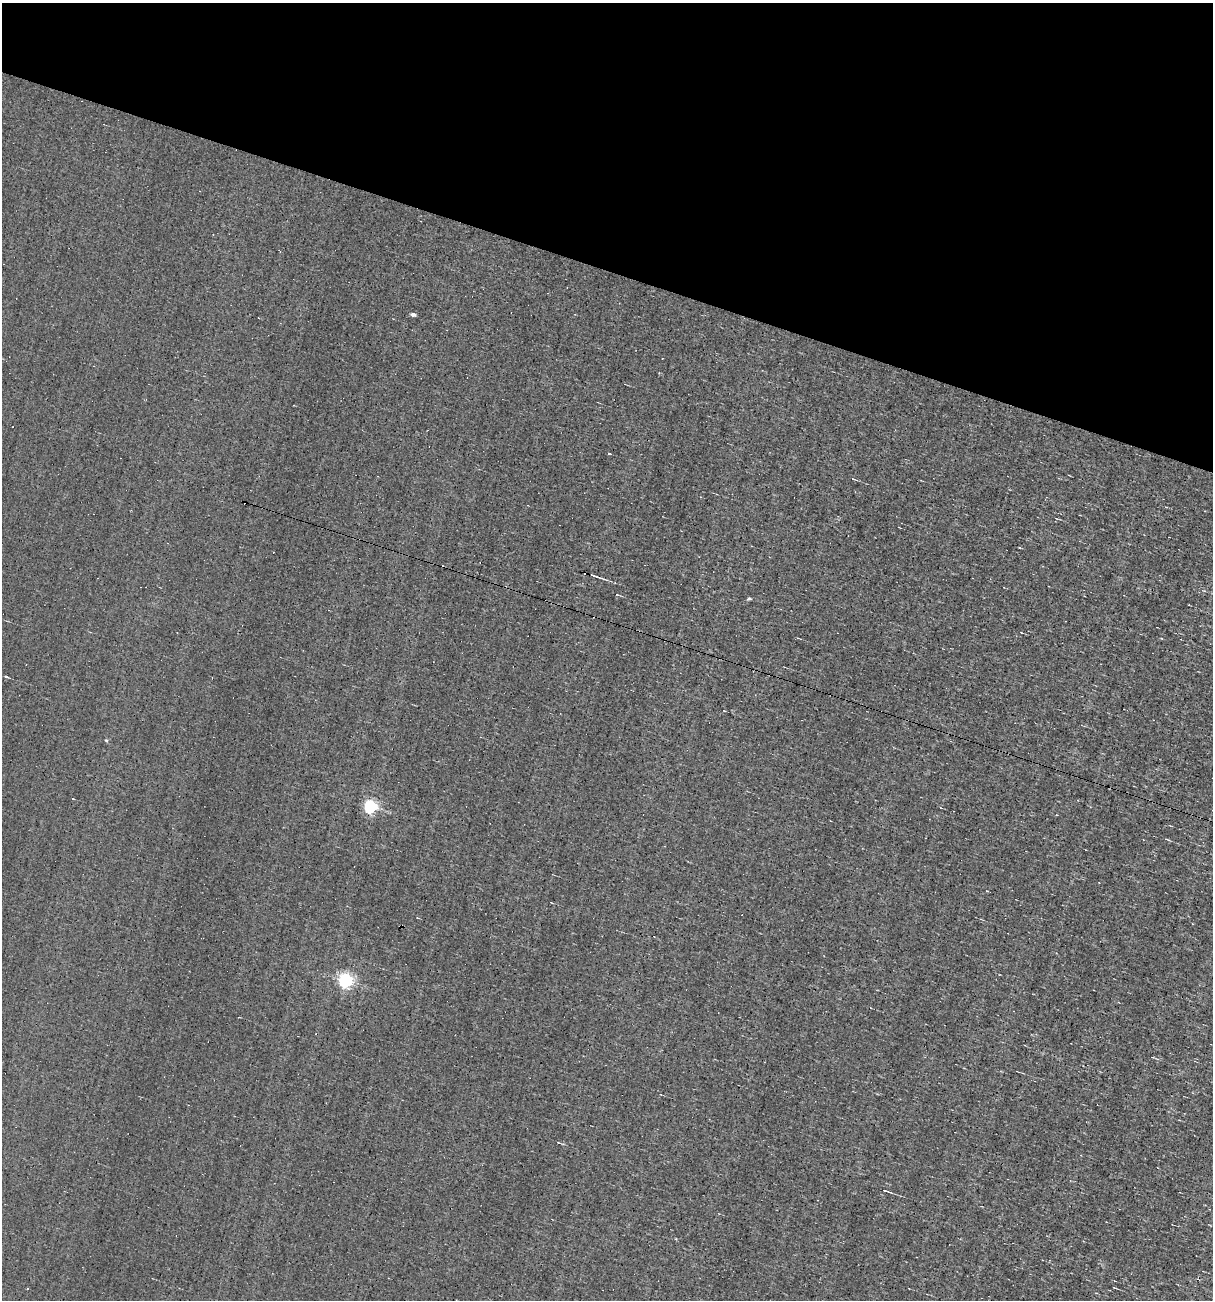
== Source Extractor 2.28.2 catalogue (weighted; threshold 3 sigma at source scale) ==
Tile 2 of 4 x 4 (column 2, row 1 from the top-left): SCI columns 1326-2536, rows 3897-5194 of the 5198 x 5194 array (HDU 1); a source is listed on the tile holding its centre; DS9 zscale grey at full resolution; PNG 1215 x 1302 px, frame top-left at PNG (2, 3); no overlay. Shown black and unused: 21% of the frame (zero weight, under 3 of 4 exposures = <1% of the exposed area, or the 3 px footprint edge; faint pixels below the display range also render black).
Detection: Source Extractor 2.28.2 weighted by HDU 2 'WHT'; one run over the whole footprint, this tile lists its part. Background -0.00129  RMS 0.035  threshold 0.158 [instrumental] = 3 sigma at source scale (4.5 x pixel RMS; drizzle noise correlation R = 1.50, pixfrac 1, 0.05/0.05 arcsec/px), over >= 5 px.
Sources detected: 19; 5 cosmic-ray / hot-pixel residue — not listed; the other 14 listed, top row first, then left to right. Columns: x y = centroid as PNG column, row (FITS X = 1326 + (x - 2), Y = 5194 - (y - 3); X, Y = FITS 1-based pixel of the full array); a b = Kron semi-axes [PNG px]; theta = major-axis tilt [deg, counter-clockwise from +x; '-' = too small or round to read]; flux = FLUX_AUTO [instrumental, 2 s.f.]
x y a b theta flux
413 314 4 4 - 12
609 453 3 3 - 26
1020 547 3 2 - 3.3
596 576 16 3 -19 12
749 599 6 3 18 4.5
6 677 3 3 - 42
106 740 5 3 - 3.2
73 798 3 2 - 3.4
370 806 6 5 - 580
1167 839 9 2 -17 3.4
417 918 3 2 - 2.7
345 980 6 6 - 890
886 1191 8 2 -18 6
28 1288 3 3 - 14